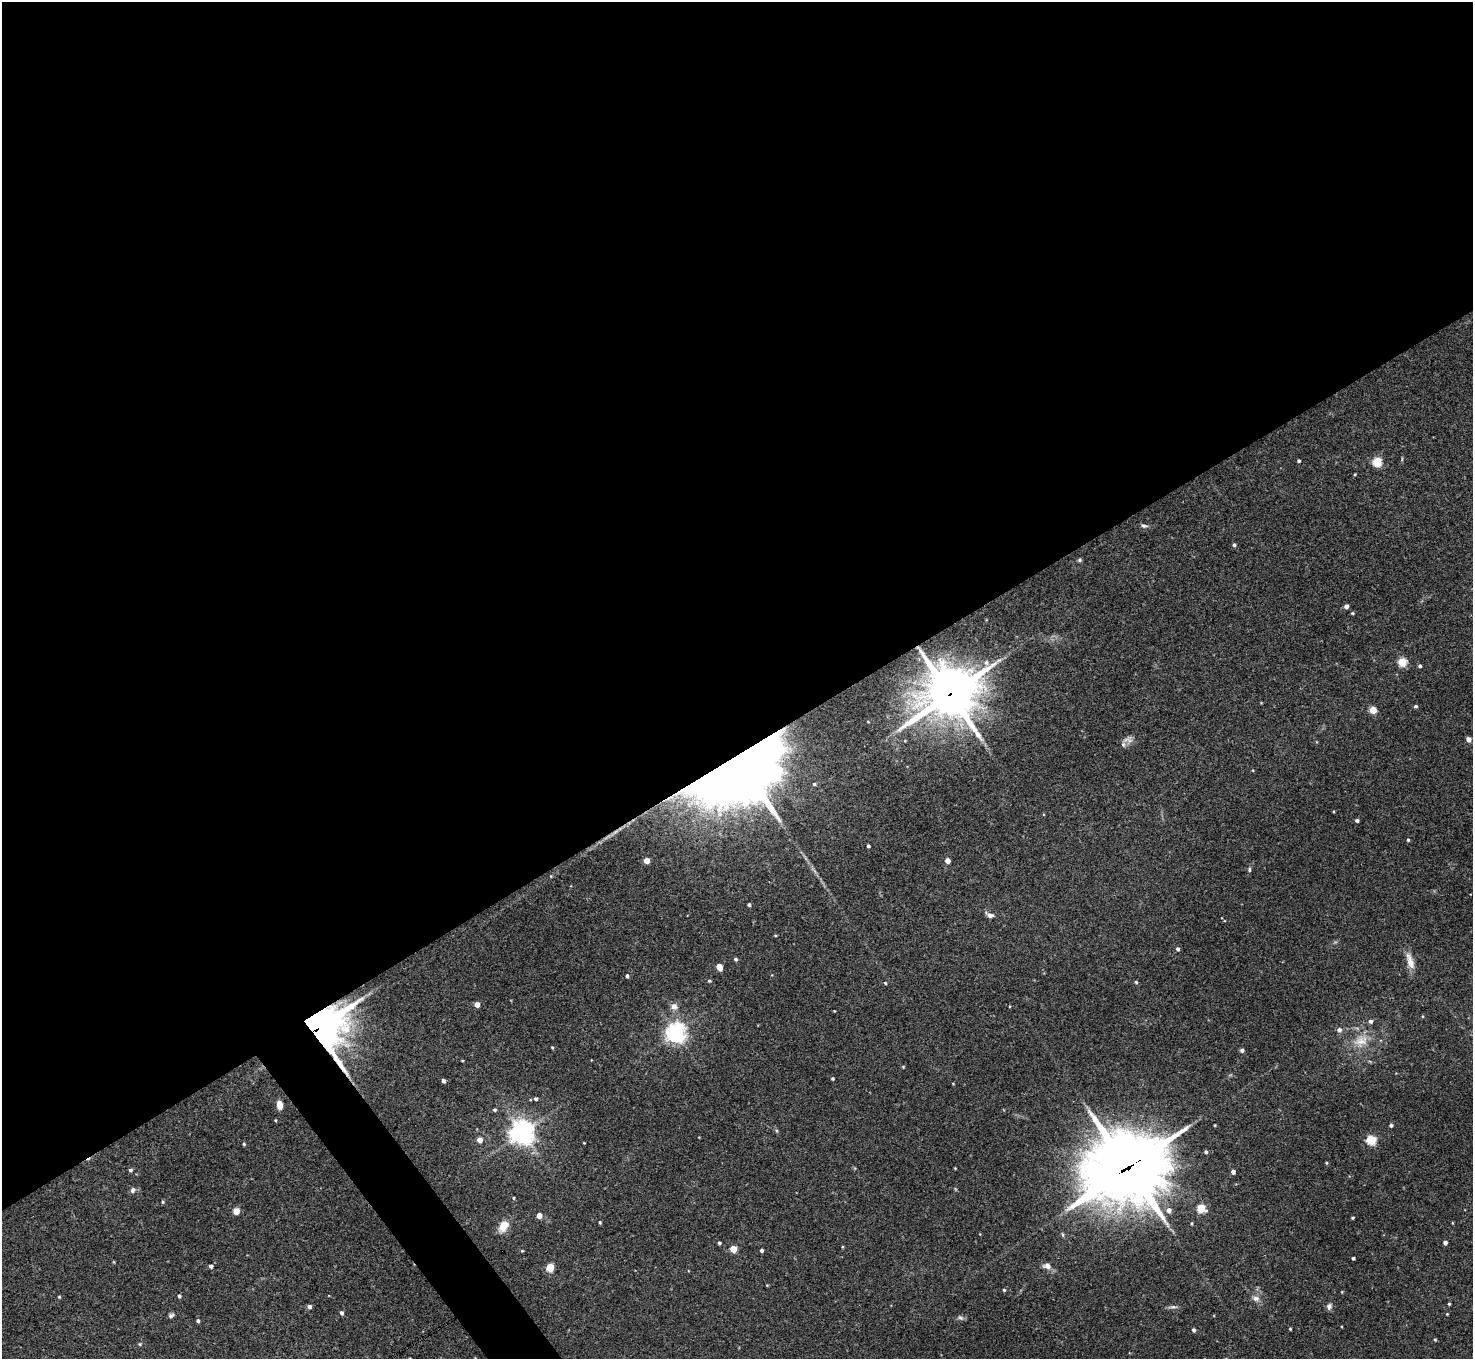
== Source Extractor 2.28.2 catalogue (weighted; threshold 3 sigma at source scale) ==
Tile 2 of 4 x 4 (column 2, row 1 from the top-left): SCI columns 1472-2942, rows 4228-5584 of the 5886 x 5878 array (HDU 1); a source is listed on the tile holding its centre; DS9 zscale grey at full resolution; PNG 1475 x 1361 px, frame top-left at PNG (2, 2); no overlay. Shown black and unused: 57% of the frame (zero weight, under 3 of 4 exposures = <1% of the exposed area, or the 3 px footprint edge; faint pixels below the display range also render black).
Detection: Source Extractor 2.28.2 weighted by HDU 2 'WHT'; one run over the whole footprint, this tile lists its part. Background 0.092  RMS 0.0056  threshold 0.0254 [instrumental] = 3 sigma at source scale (4.5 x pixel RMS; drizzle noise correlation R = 1.50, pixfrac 1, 0.05/0.05 arcsec/px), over >= 5 px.
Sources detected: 103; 1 inside a brighter listed object's ellipse — not listed separately; the other 102 listed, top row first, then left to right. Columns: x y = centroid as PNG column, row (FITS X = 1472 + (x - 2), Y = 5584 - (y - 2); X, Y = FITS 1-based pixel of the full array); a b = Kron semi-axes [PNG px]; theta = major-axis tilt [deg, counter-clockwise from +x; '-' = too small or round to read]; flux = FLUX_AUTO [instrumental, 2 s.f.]
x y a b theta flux
1299 461 3 3 - 0.97
1377 462 5 5 - 31
1144 526 9 5 -18 1.3
1234 545 4 4 - 1.1
1079 560 5 5 - 0.79
1346 606 4 4 - 2.2
1352 613 4 3 - 0.59
986 662 6 6 - 1.6
1402 662 5 5 - 27
1420 666 4 4 - 1
950 694 21 19 28 1800
1415 706 5 4 - 0.85
1373 710 5 4 - 15
1468 739 4 4 - 3.7
1128 740 14 7 -9 2.6
741 768 63 43 33 1100
814 784 4 4 - 0.77
1357 820 4 3 - 1.3
1408 840 4 3 - 0.73
868 846 3 3 - 1
647 860 4 4 - 6.5
947 861 4 4 - 5.1
1249 870 7 4 85 0.89
749 905 4 3 - 0.94
990 915 8 5 -21 2.9
775 935 4 3 - 0.47
1178 949 5 4 - 1.2
736 959 4 4 - 1
1410 961 23 8 -73 5.6
719 967 6 4 -66 7.4
627 976 4 4 - 1.2
709 981 5 4 - 0.68
1136 982 4 4 - 0.72
885 983 4 3 - 0.56
477 1005 4 4 - 4.1
674 1006 9 8 - 2.9
1422 1016 4 3 - 0.41
1370 1021 5 5 - 1.6
317 1029 16 14 13 1500
1339 1030 6 5 - 1.9
676 1032 7 7 - 310
1361 1041 22 14 18 9.9
552 1047 4 3 - 0.59
1242 1050 4 4 - 1.4
903 1067 4 4 - 0.49
833 1079 3 3 - 0.81
443 1081 4 3 - 1.8
536 1099 5 4 - 0.92
279 1105 9 6 -85 4.7
494 1110 4 4 - 0.91
275 1120 4 3 - 0.49
1215 1125 3 2 - 0.46
1391 1125 4 4 - 1.1
522 1132 8 8 - 420
479 1140 4 4 - 4.5
1371 1140 5 5 - 36
584 1143 3 2 - 0.38
244 1144 4 4 - 0.69
1206 1152 4 4 - 1
1326 1163 5 3 - 0.56
1128 1167 30 26 22 3700
955 1168 3 3 - 0.4
130 1170 5 4 - 1.1
1233 1172 4 4 - 2.1
132 1190 8 6 76 1.6
513 1198 3 3 - 0.59
163 1202 4 4 - 0.7
1201 1208 5 5 - 20
1169 1210 6 6 - 2.7
236 1211 7 6 - 3.6
539 1215 4 4 - 5.7
1353 1218 3 3 - 0.68
600 1222 4 3 - 0.67
503 1226 15 10 57 5.9
719 1243 3 3 - 0.87
1445 1243 4 4 - 1.9
733 1249 5 4 - 12
762 1250 3 3 - 1.3
522 1251 4 3 - 0.52
1353 1258 3 3 - 0.91
114 1262 5 3 - 0.44
211 1266 4 4 - 1.6
1047 1266 10 7 -13 3.2
550 1267 5 5 - 21
1004 1290 4 4 - 0.68
1342 1292 3 3 - 0.45
179 1296 4 4 - 0.99
59 1297 4 3 - 0.5
1256 1298 10 7 -13 2.6
1449 1304 4 3 - 0.63
1329 1306 9 6 78 1.6
309 1307 5 4 - 1.8
1173 1307 10 4 0 1.4
341 1313 5 4 - 1.3
1447 1314 3 3 - 0.37
171 1315 7 5 27 1.3
961 1318 9 5 -26 1.2
198 1321 4 3 - 1.2
1290 1329 3 3 - 0.59
1194 1330 4 4 - 1.4
1435 1339 4 3 - 0.65
140 1344 5 3 - 0.57
Overlapping masked pixels (flux is a lower limit): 4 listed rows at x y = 950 694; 741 768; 317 1029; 1128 1167